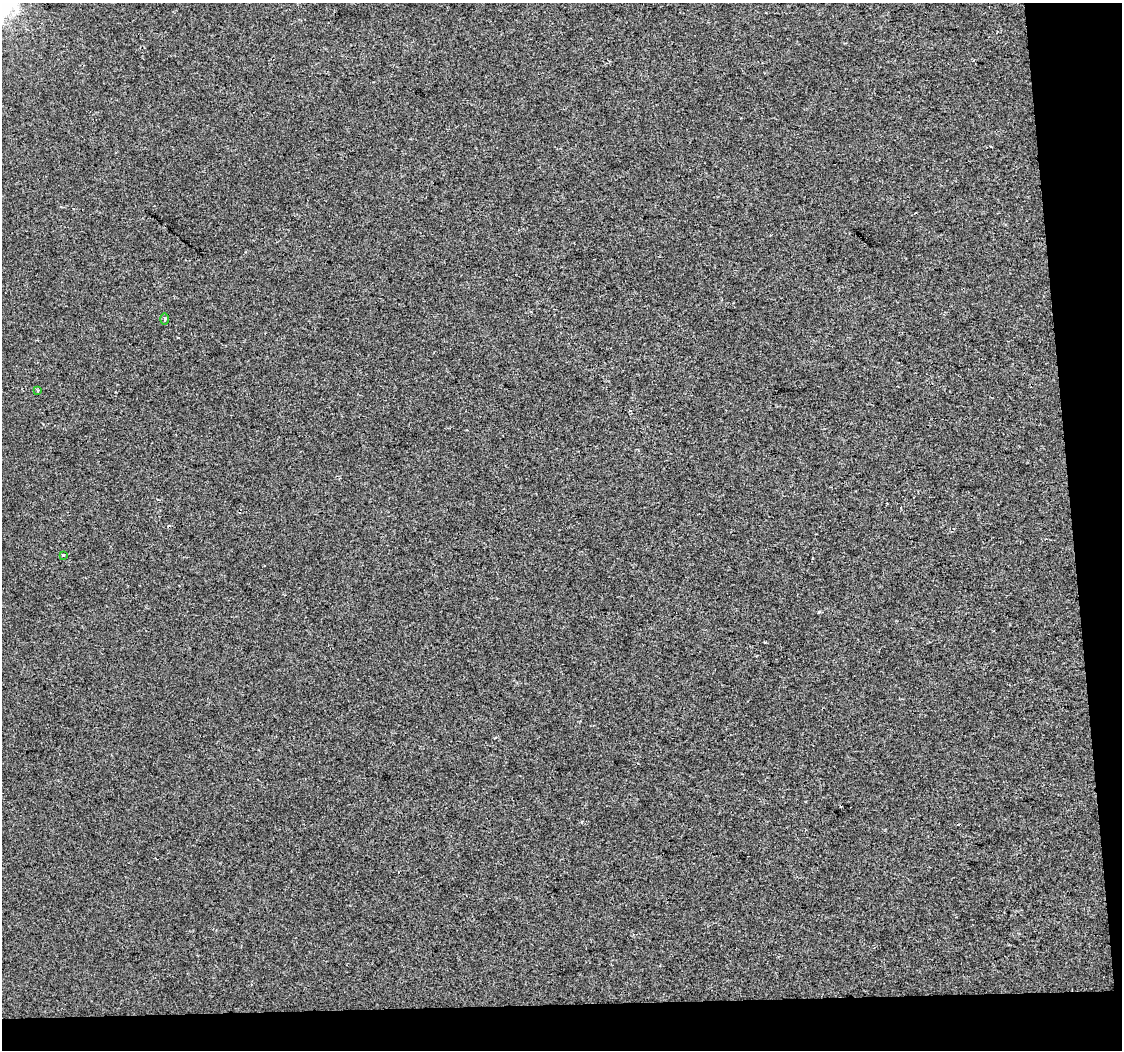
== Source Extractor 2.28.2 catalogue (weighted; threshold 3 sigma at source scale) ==
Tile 4 of 2 x 2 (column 2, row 2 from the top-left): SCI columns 1121-2240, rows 10-1057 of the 2241 x 2127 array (HDU 1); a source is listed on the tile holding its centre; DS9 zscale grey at full resolution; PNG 1124 x 1052 px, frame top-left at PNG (2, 3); each listed source drawn as its Kron ellipse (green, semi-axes under 4 px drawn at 4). Shown black and unused: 9% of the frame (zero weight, under 2 of 3 exposures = <1% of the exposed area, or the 3 px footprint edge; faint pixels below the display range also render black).
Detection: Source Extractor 2.28.2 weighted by HDU 2 'WHT'; one run over the whole footprint, this tile lists its part. Background -1.78e-04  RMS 0.0045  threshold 0.0201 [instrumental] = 3 sigma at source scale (4.5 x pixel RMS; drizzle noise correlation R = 1.50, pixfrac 1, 0.0396/0.0396 arcsec/px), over >= 5 px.
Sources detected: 5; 2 cosmic-ray / hot-pixel residue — neither listed nor drawn; the other 3 listed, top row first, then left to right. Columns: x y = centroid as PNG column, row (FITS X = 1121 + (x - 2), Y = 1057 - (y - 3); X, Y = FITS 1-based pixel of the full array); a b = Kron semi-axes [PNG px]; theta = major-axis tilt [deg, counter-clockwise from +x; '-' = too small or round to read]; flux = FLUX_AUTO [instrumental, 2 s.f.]
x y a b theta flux
164 319 5 3 - 0.57
38 391 3 3 - 0.46
64 555 3 3 - 2.6